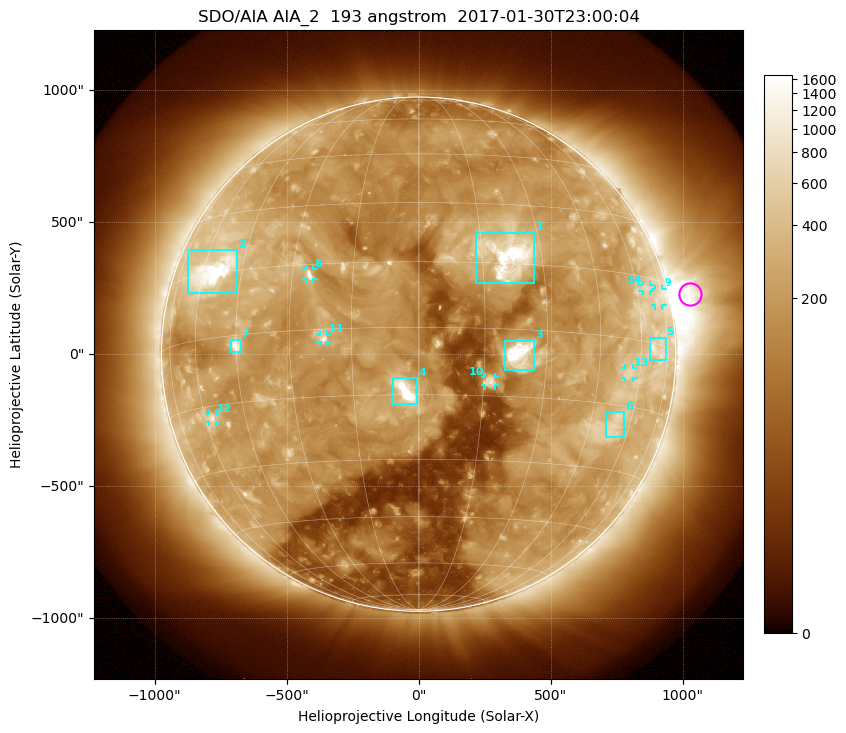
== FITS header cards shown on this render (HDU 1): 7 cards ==
TELESCOP= 'SDO/AIA'
INSTRUME= 'AIA_2'
WAVELNTH=                  193
WAVEUNIT= 'angstrom'
DATE-OBS= '2017-01-30T23:00:04.84'
CTYPE1  = 'HPLN-TAN'
CTYPE2  = 'HPLT-TAN'

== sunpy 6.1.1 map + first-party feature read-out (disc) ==
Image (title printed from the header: SDO/AIA AIA_2  193 angstrom  2017-01-30T23:00:04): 1024 x 1024 px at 2.4 arcsec/px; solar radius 974 arcsec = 406 px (full disc in frame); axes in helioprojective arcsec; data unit not stated in the header (colour bar unlabelled)
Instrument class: DISC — disc imager (sunpy class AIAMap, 193 A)
Bright regions (active regions / flare kernels): reference = the median radial profile (limb darkening/brightening removed); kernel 9 px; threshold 5 sigma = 424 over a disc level ~173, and >= 1.15x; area >= 12 px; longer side >= 10 px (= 24 arcsec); searched inside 0.97 R_sun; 14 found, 14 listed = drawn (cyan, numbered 1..; 7 of them under ~33 arcsec drawn as corner ticks so the feature stays visible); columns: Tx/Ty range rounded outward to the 5 arcsec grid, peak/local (2 s.f.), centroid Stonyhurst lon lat
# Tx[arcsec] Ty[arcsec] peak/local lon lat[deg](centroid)
1 215..440 265..460 18 +22 +17
2 -875..-685 230..395 16 -56 +15
3 325..440 -60..50 21 +23 -5
4 -100..-5 -190..-90 17 -3 -14
5 875..935 -25..65 4.9 +68 -1
6 710..780 -315..-220 4.1 +54 -20
7 -710..-675 10..55 7.6 -45 -2
8 -430..-395 280..325 9.1 -26 +13
9 895..925 185..250 3.2 +72 +11
10 250..290 -120..-85 5.6 +17 -12
11 -375..-345 45..75 6.4 -21 -2
12 -795..-765 -260..-225 4.9 -57 -18
13 780..810 -90..-50 3.7 +56 -8
14 850..875 240..265 3.4 +65 +12
Off-limb structures (1.02-1.3 R_sun): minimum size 162 px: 2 found; the strongest spans PA ~265..310 deg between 1.02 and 1.3 R_sun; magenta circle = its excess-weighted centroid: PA ~285 deg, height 1.08 R_sun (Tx ~1030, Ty ~230 arcsec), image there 7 x the reference